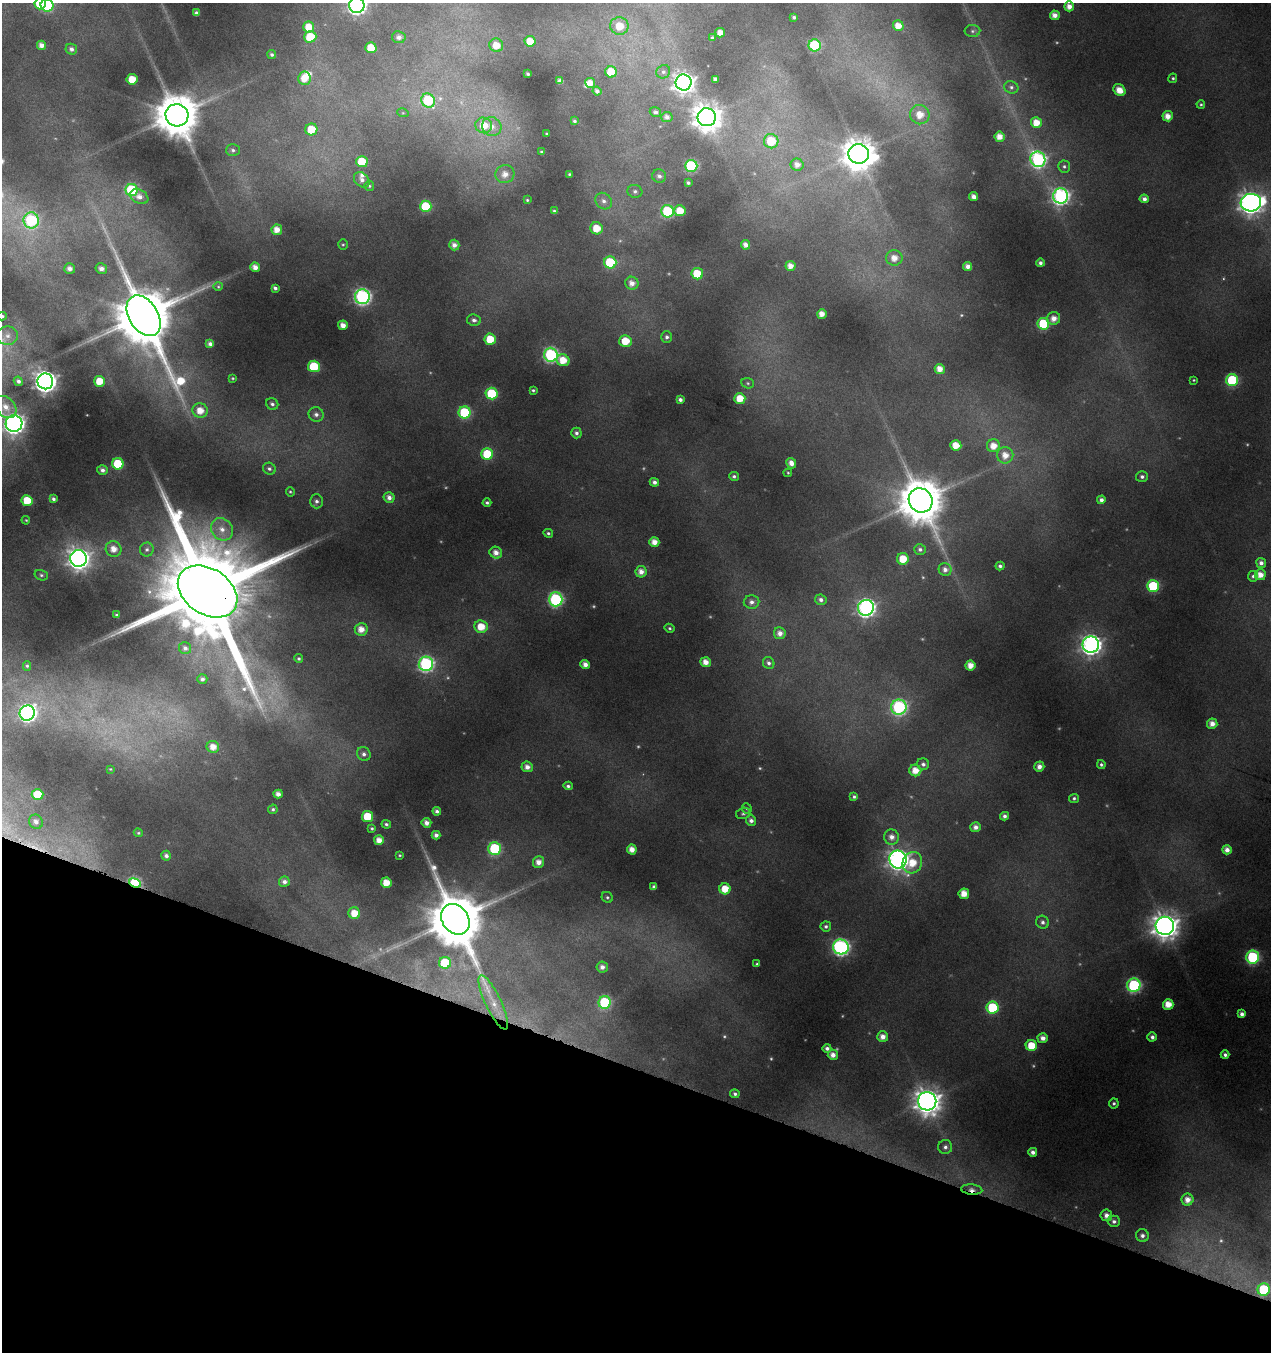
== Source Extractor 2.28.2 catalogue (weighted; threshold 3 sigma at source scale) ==
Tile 15 of 4 x 4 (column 3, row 4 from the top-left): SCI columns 2762-4030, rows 25-1374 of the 5617 x 5427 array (HDU 1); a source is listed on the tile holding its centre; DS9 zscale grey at full resolution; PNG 1273 x 1354 px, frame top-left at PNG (2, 3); each listed source drawn as its Kron ellipse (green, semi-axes under 4 px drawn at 4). Shown black and unused: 21% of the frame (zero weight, under 4 of 8 exposures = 2% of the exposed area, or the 3 px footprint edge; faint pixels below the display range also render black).
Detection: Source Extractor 2.28.2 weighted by HDU 2 'WHT'; one run over the whole footprint, this tile lists its part. Background 0.0868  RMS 0.0096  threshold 0.0393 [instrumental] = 3 sigma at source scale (4.09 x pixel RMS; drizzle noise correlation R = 1.36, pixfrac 0.8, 0.0396/0.0396 arcsec/px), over >= 5 px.
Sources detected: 293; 19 too faint to see at this stretch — neither listed nor drawn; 3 inside a brighter listed object's ellipse — not listed separately; the other 271 listed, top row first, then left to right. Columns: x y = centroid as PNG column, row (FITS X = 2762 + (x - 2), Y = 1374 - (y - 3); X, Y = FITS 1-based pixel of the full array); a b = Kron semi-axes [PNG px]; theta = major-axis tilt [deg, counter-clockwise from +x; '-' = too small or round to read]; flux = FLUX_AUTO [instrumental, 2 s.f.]
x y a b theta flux
40 3 6 5 - 29
47 5 6 6 - 69
357 5 7 7 - 320
1069 6 5 5 - 7
196 13 4 4 - 2.8
1055 15 5 4 - 6
794 17 3 3 - 1.5
619 26 9 9 - 15
898 26 5 5 - 9.7
309 27 5 5 - 15
972 31 8 6 1 2.2
720 33 5 4 - 8.6
310 37 6 6 - 22
399 37 7 6 - 4.3
712 38 4 3 - 1.3
530 41 5 5 - 12
41 45 4 4 - 6.1
496 45 7 6 - 12
815 45 6 6 - 74
371 48 5 5 - 17
71 49 6 5 - 3.3
272 54 4 4 - 1.8
611 72 6 5 - 24
663 72 7 6 - 2.5
528 74 3 3 - 1.4
304 78 6 6 - 12
1173 78 5 4 - 1.4
132 79 5 5 - 15
715 79 4 4 - 3.9
560 81 4 4 - 3.9
590 83 5 5 - 8.1
684 83 8 8 - 640
1011 87 7 6 - 2.6
1119 90 6 5 - 11
597 91 4 4 - 3.1
428 100 7 6 - 52
1201 104 4 4 - 1.2
655 112 6 5 - 2.3
403 113 6 3 -17 0.91
177 115 11 11 - 3800
920 115 10 9 - 15
1168 116 5 5 - 8.3
667 117 5 5 - 4
707 117 9 9 - 1300
574 121 3 3 - 1.3
1036 123 5 5 - 12
484 125 8 8 - 16
492 126 10 9 - 7.8
311 129 6 6 - 18
547 134 2 2 - 0.75
999 137 5 5 - 8.2
771 141 7 7 - 28
233 150 7 6 - 2.4
541 152 3 2 - 0.94
859 154 10 9 - 2000
1038 159 8 7 - 210
362 162 6 5 - 24
797 165 6 6 - 6
691 166 6 6 - 97
1064 166 6 6 - 2
505 174 9 9 - 8.6
569 174 3 2 - 0.77
659 176 7 6 - 3.2
362 180 9 6 -43 4.5
688 183 4 3 - 1.5
369 186 5 5 - 1.3
132 190 6 6 - 87
635 191 7 6 - 2.7
1061 196 7 7 - 280
139 197 9 6 -31 5.7
974 197 4 4 - 5.2
1144 199 4 4 - 4
527 200 3 3 - 0.98
604 201 9 7 -45 4.6
1251 203 10 8 6 680
426 206 6 5 - 47
554 211 4 3 - 1.5
667 211 6 6 - 73
680 211 6 5 - 15
31 220 8 7 - 110
596 228 6 6 - 17
277 230 5 5 - 9.4
343 245 5 5 - 1.3
454 245 5 5 - 5.1
746 245 4 4 - 5.7
894 258 8 7 - 9.2
610 262 6 6 - 57
1040 263 4 4 - 2.5
790 266 5 5 - 7.1
968 266 4 4 - 5.2
255 267 5 4 - 6.4
70 269 5 5 - 4.8
101 269 6 5 - 5.1
697 274 6 5 - 25
632 283 6 6 - 6.8
218 287 5 3 - 0.89
275 288 4 3 - 2.2
362 297 7 7 - 250
822 314 5 5 - 7.5
2 316 4 4 - 1.3
144 316 22 14 -58 8000
1054 318 7 6 - 7.2
474 320 7 5 -11 2.8
1043 324 6 6 - 55
343 325 5 4 - 7.7
7 336 11 9 -1 6.4
667 337 5 5 - 2.3
490 339 5 5 - 21
625 341 6 6 - 18
210 344 4 4 - 3
551 355 7 7 - 160
563 360 6 5 - 16
314 366 6 5 - 43
940 369 5 5 - 8.6
233 378 4 3 - 0.93
1194 380 3 3 - 0.72
1232 380 6 6 - 72
18 381 5 4 - 2.9
45 381 8 8 - 670
100 381 5 5 - 16
748 383 6 5 - 1.5
533 390 4 3 - 1.4
492 393 6 6 - 50
740 398 5 5 - 16
680 400 4 4 - 2.9
272 404 6 5 - 2.4
6 407 12 9 -48 9.4
200 411 8 7 - 13
465 412 6 6 - 69
316 414 7 7 - 3.7
14 424 8 8 - 470
576 433 5 5 - 2.6
956 445 5 5 - 12
993 446 6 6 - 9.8
487 454 6 5 - 34
1005 455 8 8 - 9.8
791 463 5 4 - 5.7
118 464 6 5 - 32
269 469 6 5 - 2.2
102 470 5 5 - 3.8
788 473 4 4 - 0.9
734 476 5 4 - 2
1142 477 6 5 - 2.6
654 482 5 4 - 3.3
290 492 5 4 - 1.1
389 497 5 5 - 4.8
53 499 4 3 - 2.1
921 500 12 11 - 3800
1101 500 4 4 - 3.5
27 501 6 5 - 20
316 501 7 6 - 3.1
487 503 4 4 - 1.8
26 520 4 3 - 0.84
222 529 12 10 -49 9
548 533 5 4 - 1.7
654 542 5 5 - 8.2
114 549 8 7 - 11
147 549 7 7 - 3
920 549 6 5 - 2.6
496 553 6 5 - 6.8
79 558 8 8 - 670
903 559 6 6 - 17
1261 563 5 5 - 4.1
1000 566 4 4 - 2.3
945 569 6 6 - 4.8
641 572 6 5 - 6.9
41 575 7 5 -15 1.9
1260 575 5 5 - 8.9
1253 576 5 5 - 2.1
1153 586 6 6 - 62
208 592 32 23 -33 26000
556 599 7 7 - 140
821 600 6 5 - 3.1
752 602 8 7 - 4.2
866 608 8 7 - 320
117 615 3 3 - 0.88
481 627 7 6 - 16
669 628 5 4 - 1.5
361 629 6 6 - 9
780 633 6 5 - 5.8
1091 645 8 8 - 450
185 648 6 6 - 3.3
299 659 4 4 - 1.4
706 662 5 5 - 8.2
769 663 6 5 - 2.5
426 664 7 7 - 190
585 664 4 4 - 5.7
970 665 5 5 - 9.2
27 666 5 4 - 1.5
202 679 5 4 - 2.9
899 707 7 7 - 180
27 713 8 7 - 310
1212 724 5 5 - 6.9
213 747 6 6 - 8.6
364 754 7 6 - 3.5
923 764 6 5 - 2.8
1101 765 4 4 - 1.6
527 767 6 5 - 5.9
1039 767 5 5 - 5.1
110 769 3 3 - 0.62
915 770 6 6 - 12
568 786 4 4 - 2.1
37 794 6 5 - 21
278 794 5 4 - 5.4
854 797 4 4 - 1.7
1074 798 5 4 - 1.8
747 808 5 4 - 1.3
273 809 5 4 - 1.7
437 811 4 4 - 2.5
743 813 7 5 17 2
367 816 5 5 - 29
1005 816 4 4 - 3.1
751 821 5 5 - 3.5
36 822 7 6 - 3.4
426 823 5 4 - 5.2
386 824 5 4 - 1.8
976 827 5 5 - 4.7
372 828 4 4 - 1.3
138 833 5 4 - 1.1
436 835 4 4 - 4
891 837 7 7 - 6.2
379 840 5 5 - 7.9
495 849 6 6 - 75
632 849 5 4 - 8.1
1227 850 5 4 - 5.5
400 855 3 3 - 0.91
166 856 5 4 - 3.5
898 859 9 8 - 520
539 862 6 5 - 6.9
912 863 11 9 66 19
284 882 5 5 - 4
135 883 6 4 -20 97
386 883 5 5 - 14
654 887 4 3 - 2.4
725 889 5 5 - 16
964 894 5 5 - 11
607 897 6 5 - 1.6
354 913 6 5 - 13
455 919 16 13 -56 6600
1043 922 7 6 - 3.2
826 926 5 5 - 2.3
1165 926 9 9 - 1000
841 947 8 7 - 250
1253 957 6 6 - 94
445 963 6 6 - 51
757 964 3 3 - 1.5
602 967 6 5 - 4.8
1134 985 7 6 - 140
493 1002 30 8 -65 14
605 1002 6 6 - 87
1168 1004 5 5 - 12
992 1008 6 6 - 52
1242 1014 4 4 - 3.9
883 1037 5 5 - 6.5
1152 1037 4 4 - 3.4
1043 1038 5 5 - 5.7
1031 1046 5 5 - 20
827 1048 4 4 - 3.1
833 1055 5 5 - 6.3
1225 1055 4 4 - 2.5
735 1094 4 4 - 2.1
927 1101 9 9 - 1000
1114 1103 5 5 - 1.8
945 1147 7 7 - 3.4
1033 1152 4 4 - 4
972 1190 10 5 -5 6.4
1187 1200 6 6 - 7.3
1106 1215 6 5 - 5.2
1114 1221 6 6 - 3.1
1142 1236 6 6 - 3.5
1264 1290 6 6 - 70
Overlapping masked pixels (flux is a lower limit): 4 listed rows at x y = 208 592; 135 883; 455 919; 972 1190
Isophote crosses this tile's border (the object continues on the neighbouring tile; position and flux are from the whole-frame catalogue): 5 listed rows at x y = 40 3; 47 5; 357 5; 2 316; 14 424